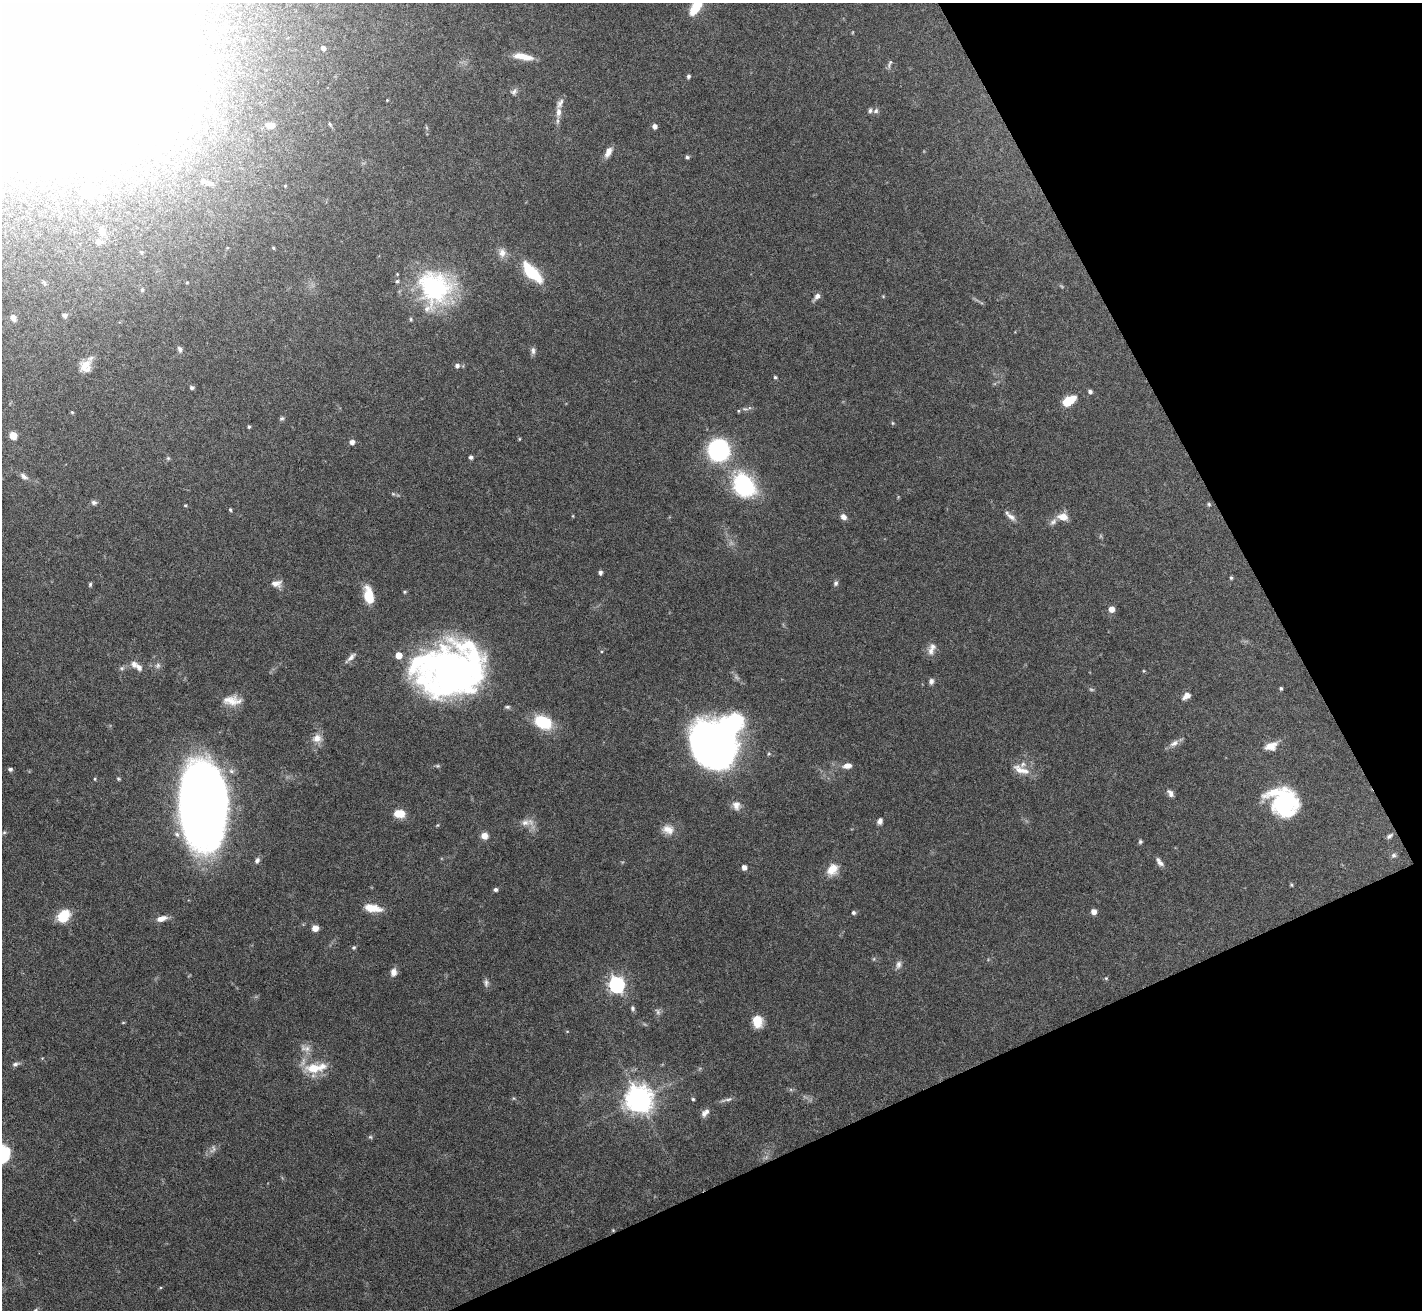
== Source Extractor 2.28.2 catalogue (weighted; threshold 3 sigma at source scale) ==
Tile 12 of 4 x 4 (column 4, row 3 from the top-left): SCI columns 4262-5681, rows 1461-2768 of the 5681 x 5671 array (HDU 1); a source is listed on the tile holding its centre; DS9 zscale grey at full resolution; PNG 1424 x 1312 px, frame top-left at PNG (2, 3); no overlay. Shown black and unused: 23% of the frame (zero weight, under 5 of 10 exposures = <1% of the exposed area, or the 3 px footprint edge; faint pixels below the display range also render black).
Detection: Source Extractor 2.28.2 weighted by HDU 2 'WHT'; one run over the whole footprint, this tile lists its part. Background 0.0804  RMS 0.0025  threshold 0.0104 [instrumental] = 3 sigma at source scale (4.09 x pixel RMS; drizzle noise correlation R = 1.36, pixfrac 0.8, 0.05/0.05 arcsec/px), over >= 5 px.
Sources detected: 151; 2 too faint to see at this stretch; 6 inside a brighter object's white glare — not listed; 13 inside a brighter listed object's ellipse — not listed separately; the other 130 listed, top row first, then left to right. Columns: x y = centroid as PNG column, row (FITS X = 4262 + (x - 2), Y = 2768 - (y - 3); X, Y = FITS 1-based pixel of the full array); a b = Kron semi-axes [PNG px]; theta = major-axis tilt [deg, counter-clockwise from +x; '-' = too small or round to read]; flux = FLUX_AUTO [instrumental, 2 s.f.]
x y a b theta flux
696 7 17 8 58 6.1
323 48 4 4 - 0.95
523 57 23 7 -10 3.4
890 64 13 4 67 0.56
688 76 4 4 - 0.53
514 92 10 7 42 0.78
387 100 3 3 - 0.19
876 111 8 6 38 0.62
558 112 14 7 85 1.9
270 125 10 7 -3 1.4
654 126 5 5 - 1
86 142 10 9 - 2.2
608 152 13 7 64 1.6
687 157 5 4 - 0.46
46 177 5 5 - 0.42
210 184 12 7 -19 1.3
285 186 3 3 - 0.21
102 231 10 7 -69 1.4
98 242 8 8 - 0.83
142 252 4 4 - 0.25
502 253 13 10 -80 1.7
531 272 24 10 -46 11
435 287 43 41 -76 30
142 290 5 5 - 0.3
817 296 10 6 51 0.98
883 296 4 3 - 0.2
64 315 4 4 - 0.83
13 318 7 5 -65 1.2
180 349 9 6 -69 0.65
533 351 10 6 -83 0.77
85 365 17 12 39 3.2
457 366 6 5 - 0.75
775 377 4 4 - 0.4
192 388 5 4 - 0.58
1090 392 5 4 - 0.68
1069 401 13 7 33 6
72 412 4 3 - 0.29
282 418 7 5 29 0.42
893 423 6 4 -89 0.26
249 427 4 3 - 0.33
13 436 5 5 - 4.7
519 439 4 3 - 0.24
352 442 5 5 - 1.1
718 450 13 13 - 40
471 457 4 4 - 0.65
24 476 12 6 -38 0.95
744 485 31 24 -56 19
393 494 6 4 -42 0.32
94 502 7 6 - 0.64
1209 504 5 4 - 0.32
185 505 4 3 - 0.24
230 510 5 3 - 0.33
843 517 8 7 - 1.1
1011 517 14 7 -36 1.3
1063 517 11 8 -10 2.6
1053 522 11 7 39 0.93
600 573 5 4 - 0.6
1231 578 4 4 - 0.34
276 583 14 9 0 1.7
836 583 7 6 - 0.55
90 585 6 4 75 0.36
404 592 5 4 - 0.27
369 596 18 9 -79 6
1111 609 5 5 - 2.1
931 651 12 8 -81 1.3
351 657 17 6 44 1.1
134 665 10 8 -68 1.2
158 666 8 7 - 0.72
450 672 61 43 5 120
931 681 7 6 - 0.72
1281 688 3 3 - 0.38
1186 696 10 6 35 1.5
232 701 25 11 -3 3.4
507 707 7 5 -6 0.45
543 722 15 10 -27 13
317 738 11 10 - 2.1
1174 743 14 7 27 1.3
1271 746 15 10 21 2.6
715 747 41 34 -51 130
847 766 10 6 8 1.5
10 769 5 4 - 0.54
1021 770 26 10 -21 3
95 779 4 3 - 0.25
118 779 5 4 - 0.29
1170 793 9 6 -56 1
201 804 63 35 -89 310
1285 804 31 19 12 15
736 805 12 10 -80 1.6
399 814 12 9 -8 3.4
880 821 7 5 72 0.92
525 823 13 9 7 1.7
668 829 16 12 -19 2.4
4 832 6 4 1 0.33
484 836 8 7 - 1.7
1389 836 9 5 36 0.64
1140 842 5 5 - 0.36
1394 855 8 6 29 0.58
257 860 7 6 - 0.79
1160 862 13 6 -53 1
744 867 5 4 - 1.2
832 869 15 12 49 3.3
1291 885 4 4 - 0.25
496 889 4 4 - 0.62
374 907 22 10 -16 3.1
1094 912 5 5 - 1.5
853 913 5 4 - 0.49
64 916 14 10 48 6.1
161 919 13 6 17 1.7
315 928 6 6 - 1.8
354 948 5 5 - 0.36
898 964 11 7 77 1
393 972 10 7 85 1.4
1106 978 5 4 - 0.3
486 983 12 5 90 0.72
617 985 7 6 - 67
632 1008 6 5 - 0.5
658 1012 9 6 -60 0.71
757 1021 13 10 -81 3.7
123 1023 5 3 - 0.2
307 1049 9 9 - 1.4
15 1064 10 5 17 0.71
314 1068 21 12 -3 6.2
639 1099 9 8 - 290
693 1099 4 4 - 0.33
727 1100 19 4 15 0.87
704 1114 10 7 -67 0.89
370 1137 5 5 - 0.35
213 1149 13 6 70 0.94
613 1230 4 4 - 0.21
36 1310 6 5 - 0.47
Overlapping masked pixels (flux is a lower limit): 1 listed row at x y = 613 1230
Isophote crosses this tile's border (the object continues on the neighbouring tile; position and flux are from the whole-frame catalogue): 2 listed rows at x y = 696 7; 36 1310